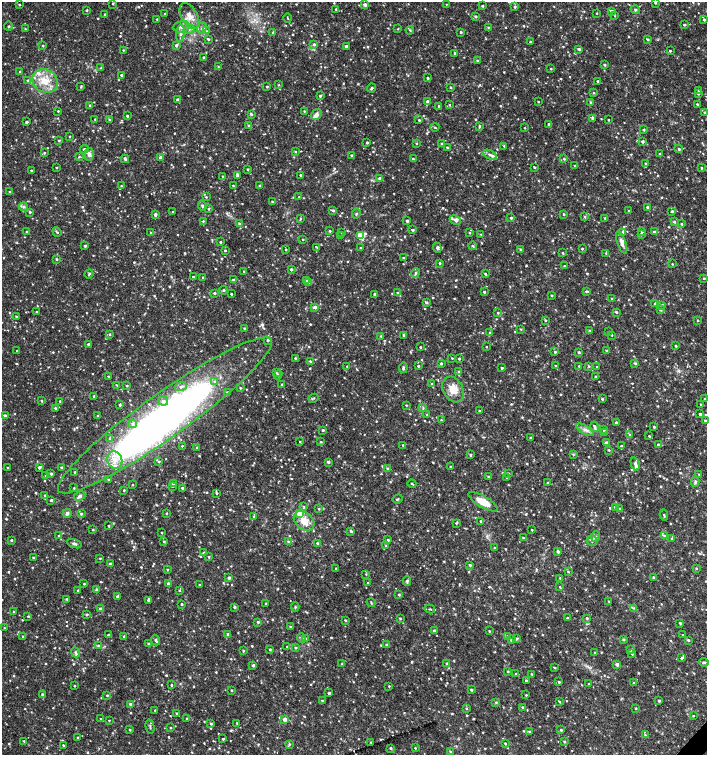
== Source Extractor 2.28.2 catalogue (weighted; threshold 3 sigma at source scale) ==
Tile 6 of 4 x 4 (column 2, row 2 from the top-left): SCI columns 1635-3043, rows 3013-4517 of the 6023 x 6029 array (HDU 1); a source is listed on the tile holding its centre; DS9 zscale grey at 2 x 2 block average (1 PNG px = mean of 2 x 2 image px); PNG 709 x 757 px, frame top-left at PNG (2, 2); each listed source drawn as its Kron ellipse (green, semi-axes under 4 px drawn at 4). Shown black and unused: <1% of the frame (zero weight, under 2 of 3 exposures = <1% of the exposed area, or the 3 px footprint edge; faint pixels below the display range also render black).
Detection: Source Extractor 2.28.2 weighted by HDU 2 'WHT'; one run over the whole footprint, this tile lists its part. Background 0.0335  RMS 0.0037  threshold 0.0167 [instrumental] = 3 sigma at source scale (4.5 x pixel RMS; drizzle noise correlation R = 1.50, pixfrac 1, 0.0396/0.0396 arcsec/px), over >= 5 px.
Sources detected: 1172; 2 inside a brighter object's white glare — neither listed nor drawn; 2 coinciding with a brighter row at this scale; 17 inside a brighter listed object's ellipse — not listed separately; of the other 1151, all 500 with FLUX_AUTO >= 0.756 (the completeness limit of this list) listed and drawn (651 fainter detections not listed), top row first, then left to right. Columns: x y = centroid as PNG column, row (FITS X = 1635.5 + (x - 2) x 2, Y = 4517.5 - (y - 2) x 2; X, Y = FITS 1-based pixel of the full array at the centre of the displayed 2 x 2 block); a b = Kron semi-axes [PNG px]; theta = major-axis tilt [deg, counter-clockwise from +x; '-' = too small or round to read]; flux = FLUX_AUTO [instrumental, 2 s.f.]
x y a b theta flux
655 3 2 2 - 1.3
19 4 3 2 - 0.86
113 4 3 2 - 0.88
446 4 2 2 - 0.76
365 5 3 3 - 3.4
482 6 2 2 - 1.3
515 7 3 3 - 1.5
336 9 2 2 - 0.84
87 10 2 2 - 1.1
635 10 5 4 - 1.2
611 11 3 3 - 2.6
597 13 2 2 - 0.79
105 14 2 2 - 1.2
164 14 2 2 - 1
614 15 3 2 - 1.2
189 16 14 8 -60 8.8
475 16 3 3 - 1.3
288 18 5 2 - 0.78
157 19 3 2 - 1.2
704 20 3 2 - 1.2
684 25 2 2 - 1.2
8 26 4 3 - 1.1
181 27 8 5 11 3.7
488 27 3 3 - 0.77
202 28 6 4 70 2.3
25 29 2 2 - 0.93
189 29 5 3 - 1.5
398 29 3 2 - 0.81
410 30 4 3 - 1
207 31 4 3 - 0.91
273 32 2 2 - 1.2
461 32 2 2 - 1.5
180 33 8 4 85 2.9
208 39 3 2 - 1.3
647 39 3 2 - 1.5
530 42 2 2 - 1.1
314 44 3 3 - 1.6
42 45 3 2 - 0.86
176 45 3 3 - 2.5
346 46 2 2 - 3
579 49 3 2 - 1.7
123 50 3 3 - 0.81
670 51 2 2 - 1.2
454 53 3 2 - 1.1
204 57 2 2 - 1
477 61 2 2 - 1
604 65 3 2 - 1.5
218 67 3 3 - 0.82
101 68 3 3 - 0.97
551 69 2 2 - 1
20 72 2 2 - 0.85
121 75 2 2 - 1.5
427 78 2 2 - 1.2
28 80 3 3 - 1.2
45 81 13 11 -29 16
597 81 2 2 - 1.3
278 85 2 2 - 0.77
81 86 4 2 - 0.77
267 86 3 2 - 0.92
451 87 3 2 - 1.1
371 88 4 3 - 1.4
698 91 3 2 - 1.1
593 93 3 3 - 0.88
698 93 3 2 - 1.3
320 96 3 3 - 1.4
178 100 3 3 - 2.5
427 101 2 2 - 2.2
538 102 2 2 - 0.8
590 102 3 2 - 0.86
697 104 2 2 - 0.93
90 105 2 2 - 0.9
449 105 3 2 - 0.81
439 106 2 2 - 1.2
58 111 2 2 - 0.91
304 111 2 2 - 0.84
704 112 3 2 - 1.1
251 114 4 3 - 1.2
316 114 6 4 58 3.5
127 116 2 2 - 1.4
592 118 4 2 - 1.8
95 119 2 2 - 0.86
109 120 3 2 - 0.76
419 120 2 2 - 1.1
608 120 2 2 - 0.82
26 122 2 2 - 2.1
548 124 2 2 - 1.1
248 125 3 2 - 0.98
479 126 3 3 - 1.1
435 127 4 3 - 0.96
525 128 2 2 - 0.77
644 130 3 2 - 1
69 136 2 2 - 0.81
59 141 3 2 - 1.1
642 141 2 2 - 2
367 142 2 2 - 1.4
416 143 3 2 - 0.85
441 144 3 3 - 0.83
504 146 3 3 - 0.83
447 147 3 2 - 0.92
84 149 4 3 - 2.4
679 149 4 3 - 1.4
295 151 3 2 - 0.78
44 153 3 2 - 1.1
660 153 2 2 - 0.81
89 154 6 4 -87 3
351 155 2 2 - 1.2
490 155 7 3 -30 2.2
79 157 4 3 - 0.85
160 157 2 2 - 2.9
125 159 4 3 - 1.5
413 159 4 2 - 1.2
564 159 3 2 - 0.95
645 163 2 2 - 0.96
574 165 2 2 - 0.77
534 167 2 2 - 1.2
56 168 2 2 - 0.79
701 168 3 2 - 1.1
248 169 2 2 - 1.2
31 170 2 2 - 0.81
301 175 2 2 - 1.7
223 176 3 2 - 0.95
237 176 3 3 - 1.5
380 178 3 2 - 2.1
233 185 2 2 - 0.79
121 186 2 2 - 0.91
260 186 3 2 - 1
10 192 2 2 - 1.5
206 197 3 2 - 0.77
299 197 2 2 - 0.98
272 202 3 2 - 0.86
202 206 5 3 - 1.2
23 207 4 3 - 1.6
647 207 2 2 - 2.4
209 209 2 2 - 1.1
333 210 3 3 - 1.4
628 211 2 2 - 0.83
672 211 2 2 - 1.4
30 212 3 2 - 1.2
173 212 2 2 - 0.89
356 214 5 3 - 1.1
564 214 3 2 - 1.1
155 215 2 2 - 3.2
585 217 3 3 - 1
300 218 4 3 - 1
511 218 3 3 - 1.5
605 218 3 3 - 1.3
455 220 6 3 -25 2.7
203 221 3 3 - 0.84
407 221 2 2 - 2.9
674 222 4 3 - 1
240 224 3 3 - 1.3
681 224 2 2 - 1.2
413 230 3 2 - 1.4
330 231 2 2 - 1.1
642 231 3 3 - 1.3
27 232 2 2 - 1.3
57 232 5 2 - 1.3
622 232 3 3 - 2
654 232 3 3 - 1.3
151 233 3 2 - 0.85
342 233 3 3 - 0.94
469 233 2 2 - 1.1
481 234 2 2 - 0.83
641 234 3 3 - 1.3
341 236 2 2 - 1.6
361 236 3 3 - 40
303 239 2 2 - 0.89
220 242 2 2 - 1.3
622 242 12 4 -71 3.7
85 246 2 2 - 1.5
473 246 4 2 - 0.85
317 247 4 2 - 1.5
361 248 2 2 - 1.5
437 248 5 3 - 1.9
520 249 3 2 - 1
582 249 2 2 - 1.2
286 250 2 2 - 0.86
225 251 3 2 - 0.98
563 253 2 2 - 0.87
606 253 3 3 - 0.88
404 258 2 2 - 0.8
57 259 2 2 - 1.1
439 263 2 2 - 1.4
672 264 2 2 - 0.86
564 266 2 2 - 1.1
291 269 3 2 - 1.8
244 271 2 2 - 0.76
415 273 5 3 - 1.4
89 274 5 3 - 1.1
485 274 3 2 - 1.3
193 277 3 2 - 1.2
203 277 2 2 - 1
704 278 2 2 - 1.2
233 280 3 3 - 1.3
306 280 3 3 - 0.82
309 283 4 3 - 2.5
223 290 4 3 - 1.1
586 291 3 3 - 1.1
484 292 2 2 - 1.2
214 293 2 2 - 1.4
397 293 3 2 - 1.1
231 294 2 2 - 1.1
375 294 2 2 - 1.9
551 295 2 2 - 1.3
612 298 3 2 - 0.85
426 303 3 3 - 1.4
655 304 2 2 - 1.5
661 305 4 3 - 1.4
315 307 3 2 - 4.5
660 310 3 2 - 1.8
37 312 2 2 - 1.1
616 312 3 2 - 1.1
498 313 3 3 - 1.1
16 317 3 2 - 1.1
545 320 2 2 - 1
697 320 3 2 - 0.92
245 329 2 2 - 1.8
521 329 3 2 - 0.76
590 330 4 2 - 0.9
609 332 2 2 - 0.78
490 333 3 2 - 1.4
109 334 3 3 - 1.1
404 335 2 2 - 1.9
611 335 2 2 - 0.79
381 336 3 3 - 0.98
268 340 2 2 - 1.7
88 344 2 2 - 1.9
675 346 2 2 - 1.2
420 347 2 2 - 0.84
486 347 2 2 - 2.4
17 351 2 2 - 0.81
606 351 3 2 - 1.1
555 352 3 3 - 1.2
579 352 3 2 - 1.2
295 358 2 2 - 0.95
452 358 2 2 - 0.77
459 359 3 3 - 1.1
310 361 3 2 - 1.1
441 363 3 3 - 1.3
635 363 3 3 - 1.2
347 366 2 2 - 1.1
418 366 2 2 - 1.1
556 366 3 2 - 1.6
579 366 2 2 - 1.3
589 366 3 3 - 0.81
597 367 2 2 - 1.8
403 368 5 3 - 1.7
502 368 2 2 - 1.4
459 371 3 3 - 1.1
276 373 3 2 - 1.1
278 375 4 2 - 1.4
108 376 2 2 - 0.93
595 377 2 2 - 1.3
214 382 4 3 - 1.4
282 384 2 2 - 0.78
432 384 3 2 - 0.87
117 385 3 2 - 0.88
127 386 2 2 - 1.1
181 387 6 4 19 2.9
240 388 2 2 - 0.9
453 389 13 9 -62 15
227 392 3 3 - 0.84
94 396 3 2 - 1.2
313 398 5 3 - 1.2
602 399 3 3 - 1.1
705 399 3 2 - 0.84
42 401 3 3 - 0.84
60 401 2 2 - 1.1
163 401 5 4 - 2.8
701 404 2 2 - 0.95
120 405 2 2 - 1.4
406 405 3 2 - 0.77
55 408 3 2 - 0.98
423 408 4 2 - 0.76
479 411 3 2 - 0.76
700 414 2 2 - 2.8
5 415 3 3 - 1.7
165 415 130 22 35 430
427 415 2 2 - 1
97 416 3 2 - 1.1
441 420 3 3 - 0.84
705 421 3 2 - 1.1
616 422 2 2 - 1.8
132 424 4 3 - 1.6
594 427 5 3 - 2
654 427 2 2 - 1.3
604 429 2 2 - 2
323 430 3 3 - 0.95
585 430 10 4 -30 3.5
605 433 3 3 - 1
630 435 3 3 - 1.5
649 436 2 2 - 2.1
530 438 2 2 - 1.3
109 439 4 3 - 0.94
300 442 2 2 - 0.79
321 442 3 3 - 0.88
606 442 3 3 - 1.9
658 444 3 2 - 1.2
403 445 2 2 - 1.1
182 446 2 2 - 1.2
621 446 3 3 - 1.4
197 447 2 2 - 1.2
609 450 2 2 - 0.96
573 454 3 3 - 0.85
470 455 3 2 - 1.2
115 460 9 7 -67 9.8
159 461 3 3 - 0.78
328 462 3 3 - 1.9
635 464 7 4 -75 2.2
39 467 3 2 - 2.2
62 467 3 2 - 1.4
450 467 2 2 - 0.9
7 468 2 2 - 0.81
387 468 3 3 - 1.1
75 472 2 2 - 1.3
508 473 3 2 - 1.6
51 474 3 2 - 1.5
699 474 3 2 - 1
46 476 3 3 - 1
488 476 3 2 - 1
507 477 3 2 - 0.97
108 479 3 3 - 0.84
695 482 5 4 - 1.6
548 483 2 2 - 1
173 484 3 3 - 1.7
412 484 4 2 - 0.87
133 485 2 2 - 0.76
172 486 2 2 - 0.83
74 488 2 2 - 0.83
182 488 3 2 - 2.1
124 490 2 2 - 0.95
216 493 2 2 - 1.1
45 495 3 3 - 1.3
80 496 6 4 25 2.3
398 499 5 2 - 1
51 500 3 2 - 1.7
483 502 16 5 -30 15
304 506 3 3 - 0.82
615 507 3 2 - 1.6
318 509 3 3 - 0.88
620 509 3 3 - 1.1
67 513 4 4 - 2.4
166 513 2 2 - 0.99
300 513 3 3 - 25
81 514 3 2 - 1.6
664 515 5 2 - 0.91
254 516 3 3 - 0.88
304 521 11 8 -41 13
480 521 2 2 - 1.1
456 523 3 2 - 1.1
109 526 2 2 - 0.85
93 530 3 3 - 0.83
532 530 2 2 - 0.84
351 531 3 3 - 1.4
161 533 2 2 - 0.77
59 536 2 2 - 1.4
664 536 4 3 - 1
596 537 5 3 - 1.4
523 538 3 2 - 0.85
672 538 3 3 - 1.2
11 540 2 2 - 1.2
388 540 2 2 - 1.4
592 540 5 5 - 3.3
164 541 3 2 - 1.2
289 542 3 3 - 1.9
317 543 3 3 - 1.1
74 544 7 3 -20 2
386 546 3 3 - 1.2
495 548 2 2 - 1.1
558 551 2 2 - 2.3
204 553 3 3 - 1.3
33 557 2 2 - 1.2
209 557 2 2 - 0.83
100 558 2 2 - 0.8
110 563 2 2 - 1.5
470 565 3 3 - 1.4
336 568 3 3 - 0.76
696 568 3 2 - 0.79
167 570 3 2 - 1
568 572 3 2 - 0.84
366 574 3 3 - 0.83
653 577 3 3 - 0.9
229 578 2 2 - 2.8
560 578 3 3 - 0.83
407 581 5 3 - 2.1
168 583 3 3 - 2.2
368 583 2 2 - 0.82
84 584 2 2 - 0.97
200 585 2 2 - 1
560 587 2 2 - 0.91
78 590 2 2 - 1.1
97 590 3 3 - 2.8
179 590 3 3 - 1
399 595 3 2 - 1
117 596 3 2 - 1.5
67 599 3 2 - 1.3
148 601 3 2 - 0.9
609 601 3 2 - 0.84
266 603 3 2 - 0.79
371 603 4 2 - 0.89
181 604 2 2 - 1.1
234 607 3 3 - 1.5
295 607 5 2 - 0.86
634 608 4 2 - 1
100 609 3 3 - 2.1
430 609 5 2 - 1.1
14 612 2 2 - 0.83
87 614 3 3 - 1.2
28 616 2 2 - 0.94
400 618 3 3 - 0.88
567 618 3 2 - 1.1
587 618 3 3 - 0.97
345 620 3 2 - 0.88
258 622 2 2 - 1.6
680 623 2 2 - 1.3
290 627 3 2 - 1.1
4 628 3 2 - 0.83
435 630 3 2 - 1.8
489 631 2 2 - 0.84
228 634 3 2 - 2.3
108 635 2 2 - 1.3
683 635 2 2 - 0.92
23 636 3 2 - 1.4
124 636 3 2 - 0.9
508 636 3 3 - 1.4
302 638 5 3 - 1.3
306 638 3 2 - 1.2
517 639 3 3 - 0.84
623 639 3 3 - 1.3
156 640 5 3 - 1.5
511 640 3 2 - 1.3
688 640 3 3 - 1.3
148 643 2 2 - 1.4
99 645 4 3 - 1.3
386 645 3 3 - 1.3
287 647 2 2 - 0.95
295 648 3 3 - 1.1
270 649 2 2 - 1.2
630 650 3 2 - 1.2
243 651 2 2 - 1.1
75 652 5 3 - 1.7
595 652 2 2 - 0.85
632 654 2 2 - 0.92
682 658 3 2 - 1.8
704 662 5 3 - 1.4
446 663 2 2 - 1.1
342 664 3 3 - 0.98
617 664 3 3 - 2.7
253 665 3 3 - 2.2
554 668 4 2 - 0.95
508 671 2 2 - 0.99
516 674 3 2 - 0.8
532 674 3 2 - 0.79
526 681 2 2 - 1.6
559 682 3 2 - 1.3
634 683 3 3 - 1
589 684 2 2 - 1
171 685 2 2 - 1
74 686 2 2 - 1.1
389 686 2 2 - 0.95
231 690 2 2 - 1
471 690 2 2 - 1.3
329 693 2 2 - 1.6
42 694 3 3 - 1.1
107 695 2 2 - 1.1
526 695 2 2 - 0.83
322 700 3 2 - 0.88
659 701 2 2 - 1.5
496 702 3 3 - 1
559 702 3 2 - 0.86
131 704 3 3 - 2.6
522 707 3 3 - 0.94
466 708 3 3 - 0.87
636 708 2 2 - 0.85
155 710 2 2 - 0.76
176 713 3 2 - 0.92
693 716 2 2 - 0.93
187 718 2 2 - 0.76
101 719 2 2 - 0.83
109 720 2 2 - 0.82
285 720 3 2 - 5.6
237 723 2 2 - 0.91
211 724 3 3 - 1.3
150 726 7 2 -79 1
170 727 2 2 - 0.78
130 730 2 2 - 0.93
561 730 3 3 - 1.1
529 731 3 3 - 1
645 735 4 3 - 1.1
78 737 2 2 - 0.89
223 739 2 2 - 1.3
24 741 2 2 - 1
371 742 3 2 - 0.86
564 742 3 2 - 1.1
505 743 3 2 - 0.99
289 744 3 3 - 1.3
63 745 2 2 - 0.95
390 748 2 2 - 1.6
415 748 3 2 - 0.81
450 751 3 3 - 0.93
Isophote crosses this tile's border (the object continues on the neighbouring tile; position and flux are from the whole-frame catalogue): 1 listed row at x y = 655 3
Diffuse or blended objects may show on this block-average render without a row.